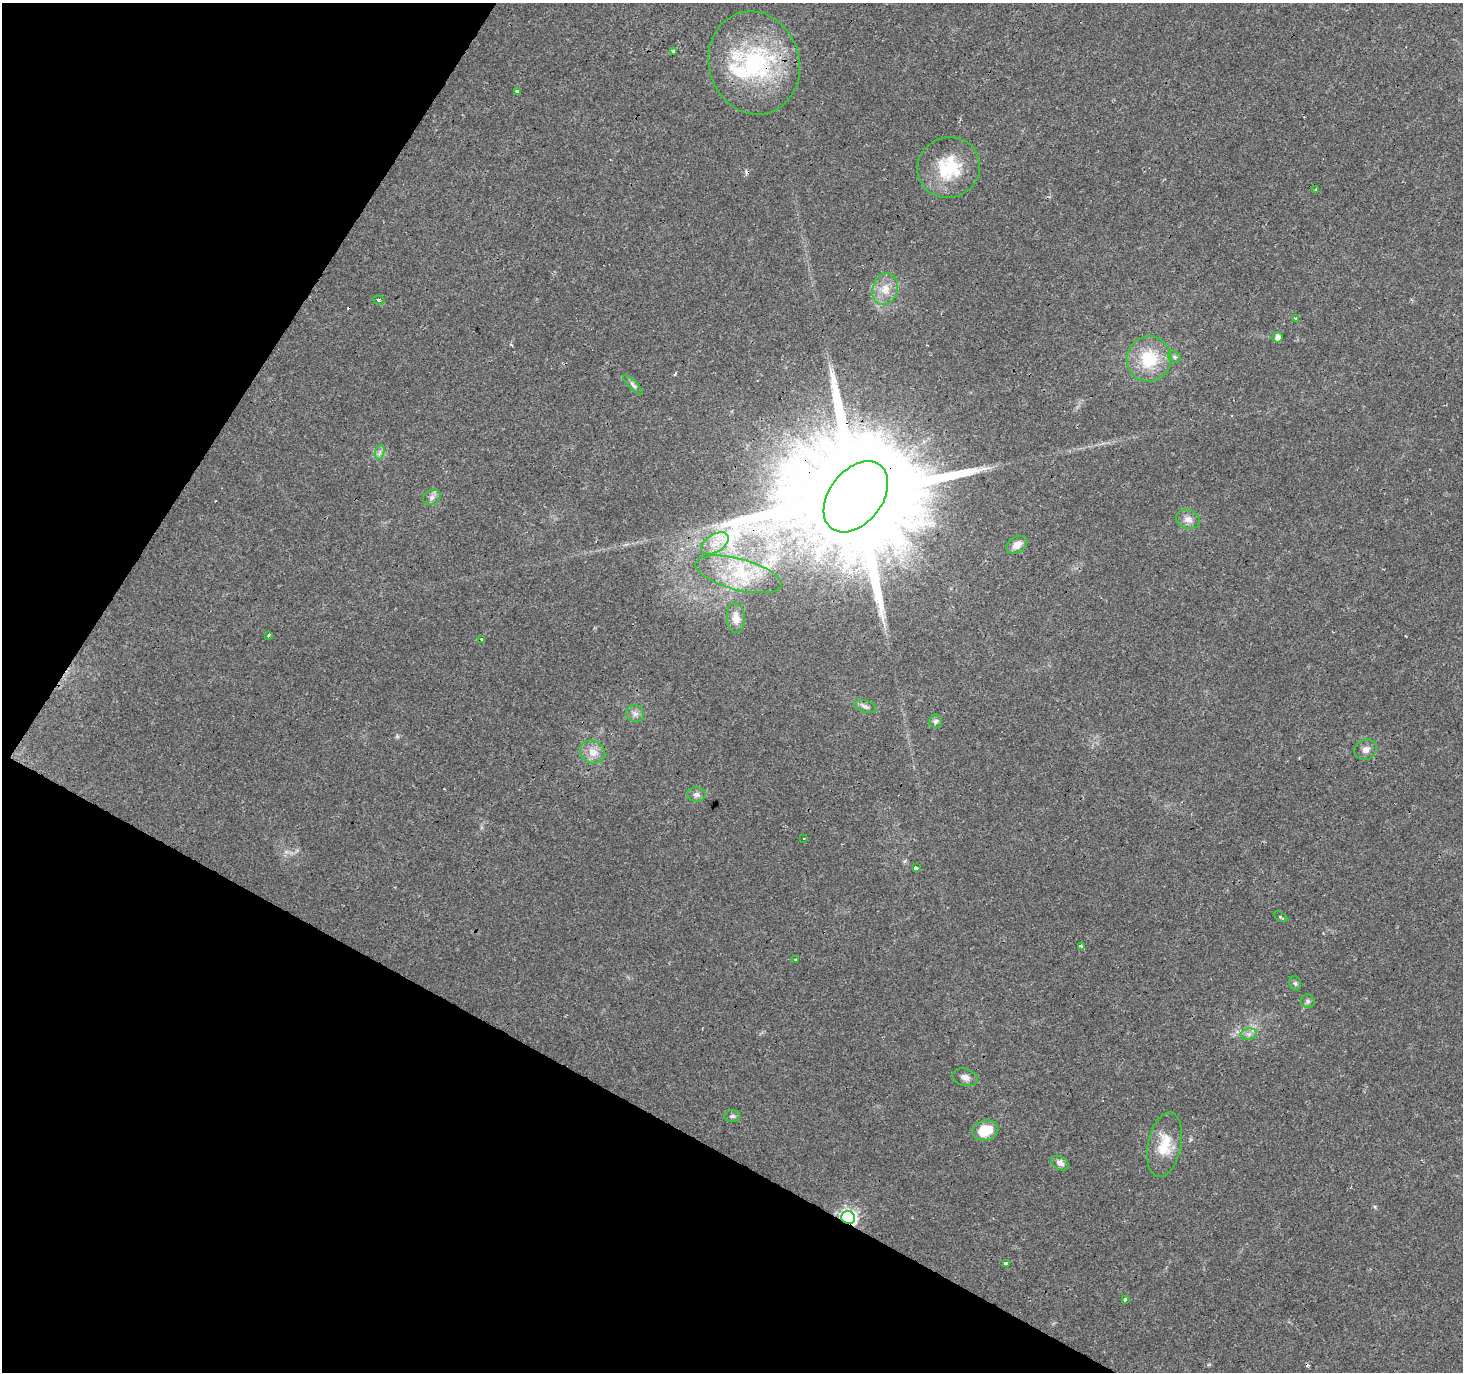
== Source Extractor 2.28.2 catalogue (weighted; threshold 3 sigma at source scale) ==
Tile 9 of 4 x 4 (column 1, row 3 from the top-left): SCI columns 4-1464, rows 1626-2995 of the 5848 x 5924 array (HDU 1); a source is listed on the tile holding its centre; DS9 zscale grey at full resolution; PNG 1465 x 1374 px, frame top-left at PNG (2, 3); each listed source drawn as its Kron ellipse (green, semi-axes under 4 px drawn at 4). Shown black and unused: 27% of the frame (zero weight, under 3 of 4 exposures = <1% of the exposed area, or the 3 px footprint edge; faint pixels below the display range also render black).
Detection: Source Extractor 2.28.2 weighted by HDU 2 'WHT'; one run over the whole footprint, this tile lists its part. Background 0.0278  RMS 0.0032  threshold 0.0145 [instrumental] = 3 sigma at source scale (4.5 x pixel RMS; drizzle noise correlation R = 1.50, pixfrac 1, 0.0396/0.0396 arcsec/px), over >= 5 px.
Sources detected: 52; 7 cosmic-ray / hot-pixel residue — neither listed nor drawn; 1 inside a brighter listed object's ellipse — not listed separately; the other 44 listed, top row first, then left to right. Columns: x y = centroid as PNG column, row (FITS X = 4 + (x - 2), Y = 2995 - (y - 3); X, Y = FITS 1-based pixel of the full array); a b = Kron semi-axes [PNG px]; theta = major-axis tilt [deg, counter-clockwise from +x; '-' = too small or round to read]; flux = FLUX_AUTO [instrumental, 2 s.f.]
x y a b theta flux
673 51 3 3 - 2.7
754 63 52 45 -74 46
518 92 3 3 - 12
949 167 31 30 - 17
1316 189 3 3 - 0.58
885 289 16 12 74 4.6
379 300 6 4 -16 0.65
1296 318 3 3 - 1
1277 337 5 5 - 1.8
1174 357 7 5 -20 0.65
1149 359 23 22 - 14
633 385 13 4 -45 1
380 452 7 4 72 0.91
432 497 9 7 29 1.3
856 497 40 26 52 19000
1188 519 12 9 -22 2.2
715 543 15 9 32 3.7
1017 545 11 8 34 2.8
738 574 44 15 -15 15
736 618 15 9 -86 3.2
269 636 3 3 - 0.95
482 639 4 3 - 7
865 707 11 6 -16 1.1
635 714 9 8 - 1.4
935 721 7 6 - 0.88
1366 749 11 10 - 1.8
593 752 13 11 -25 3.5
696 794 9 7 -4 1.3
804 839 3 3 - 1.7
916 867 3 3 - 26
1281 917 7 3 -32 0.51
1081 946 3 3 - 1.5
796 959 4 3 - 0.5
1295 983 7 5 -74 0.73
1308 1001 7 6 - 0.86
1249 1034 8 5 10 1.1
965 1077 13 8 -18 1.8
732 1116 8 6 1 0.78
985 1130 13 10 12 8.8
1165 1145 33 17 79 8.8
1060 1163 9 6 -31 1.6
848 1218 7 6 - 94
1006 1264 3 3 - 2.8
1125 1299 3 3 - 6.2
Overlapping masked pixels (flux is a lower limit): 4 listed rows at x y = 754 63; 856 497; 482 639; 848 1218